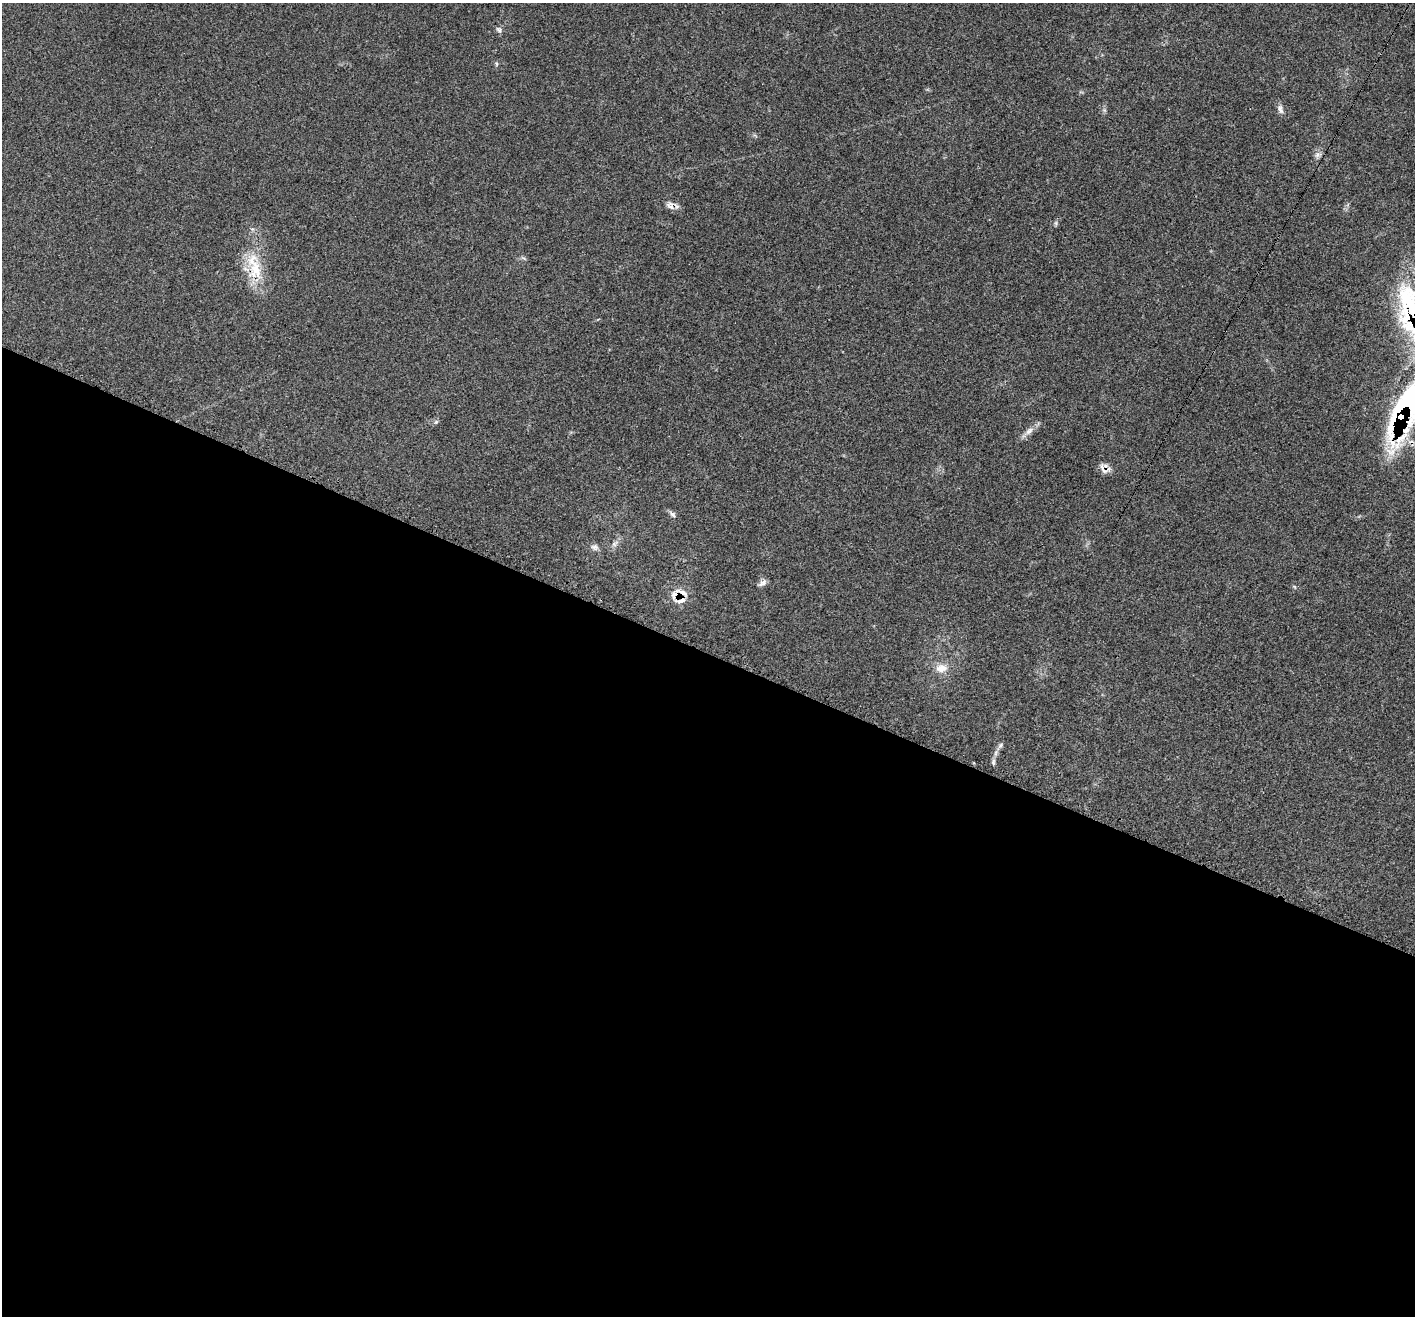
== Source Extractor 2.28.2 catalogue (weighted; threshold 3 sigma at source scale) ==
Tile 14 of 4 x 4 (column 2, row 4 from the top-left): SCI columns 1430-2842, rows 287-1600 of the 5678 x 5697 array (HDU 1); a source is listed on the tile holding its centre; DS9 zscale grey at full resolution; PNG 1417 x 1318 px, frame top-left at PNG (2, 3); no overlay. Shown black and unused: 51% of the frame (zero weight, under 3 of 4 exposures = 2% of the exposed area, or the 3 px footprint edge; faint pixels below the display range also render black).
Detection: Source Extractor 2.28.2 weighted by HDU 2 'WHT'; one run over the whole footprint, this tile lists its part. Background 0.0708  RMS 0.0055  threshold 0.0246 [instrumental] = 3 sigma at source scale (4.5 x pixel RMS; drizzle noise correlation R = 1.50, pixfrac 1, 0.05/0.05 arcsec/px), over >= 5 px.
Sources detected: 19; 3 inside a brighter listed object's ellipse — not listed separately; the other 16 listed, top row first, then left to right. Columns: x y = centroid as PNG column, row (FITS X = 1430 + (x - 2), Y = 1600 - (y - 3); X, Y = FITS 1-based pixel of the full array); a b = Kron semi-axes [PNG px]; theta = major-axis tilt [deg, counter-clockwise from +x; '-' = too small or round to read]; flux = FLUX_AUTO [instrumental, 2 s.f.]
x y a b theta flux
499 30 10 6 -40 1.4
1280 109 13 7 -70 2.3
1318 155 10 7 26 2
670 206 12 8 -62 2.8
255 270 32 19 90 19
1403 405 102 32 62 93
436 422 6 4 -45 0.82
1029 431 12 7 39 3.1
1105 468 13 10 -34 3.9
673 514 11 5 -44 1.6
595 547 11 7 -17 2
762 583 13 6 27 2.2
676 595 14 11 32 6.2
941 668 17 12 6 6
1000 745 10 5 50 1.4
993 762 9 4 90 1.3
Overlapping masked pixels (flux is a lower limit): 3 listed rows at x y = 1403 405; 1105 468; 676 595
Isophote crosses this tile's border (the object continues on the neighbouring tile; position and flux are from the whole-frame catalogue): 1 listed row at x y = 1403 405